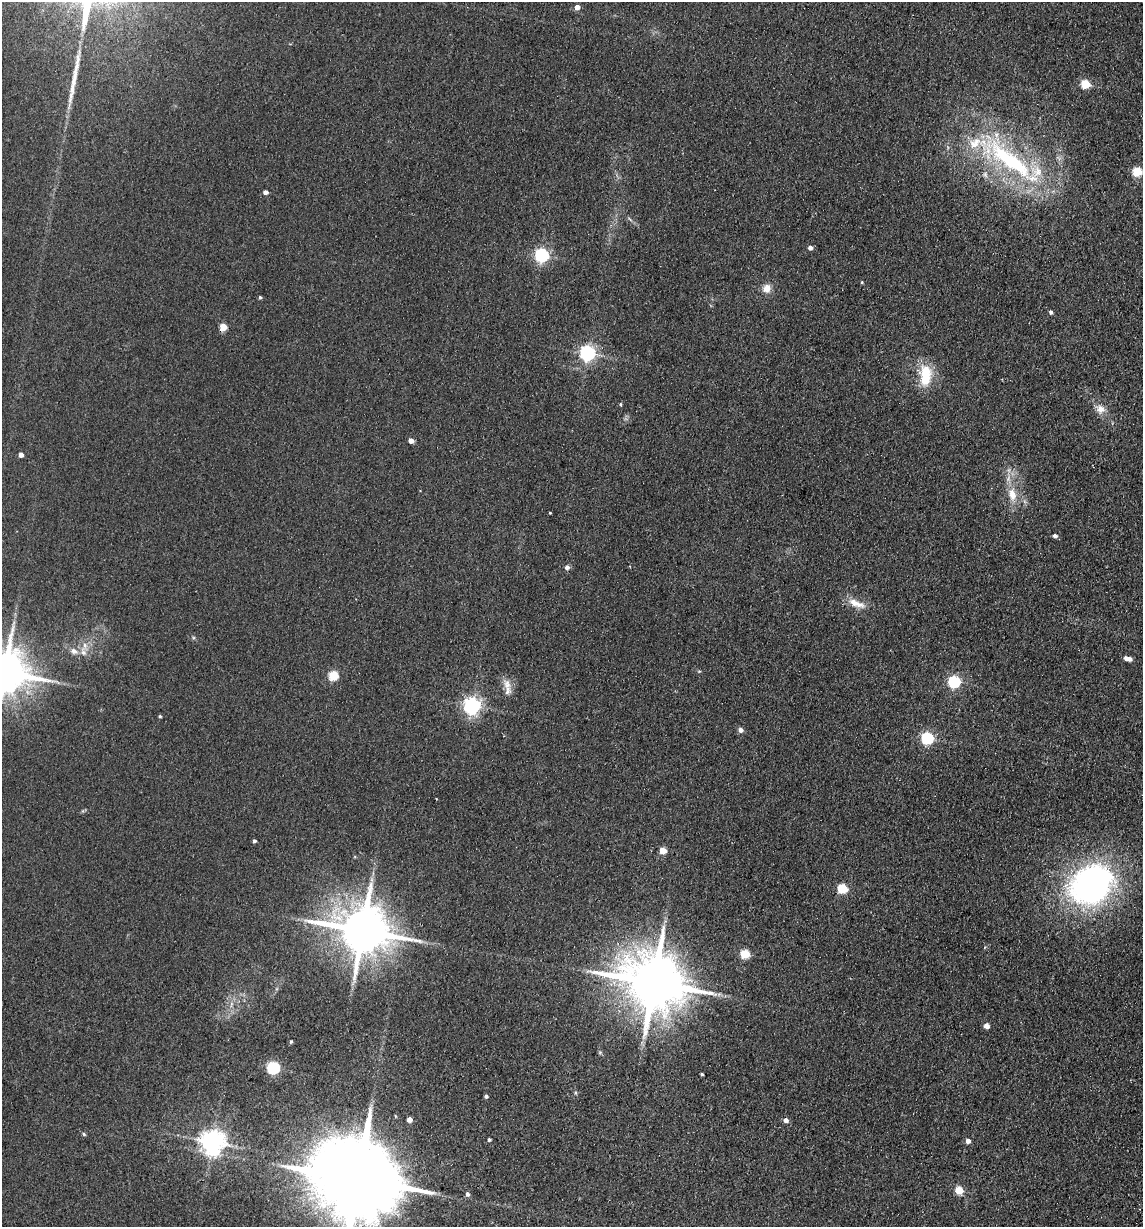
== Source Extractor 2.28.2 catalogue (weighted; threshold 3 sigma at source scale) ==
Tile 6 of 4 x 4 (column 2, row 2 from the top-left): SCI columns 1318-2458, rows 2463-3687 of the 5033 x 4924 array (HDU 1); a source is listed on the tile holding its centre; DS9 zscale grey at full resolution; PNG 1145 x 1229 px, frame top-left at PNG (2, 2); no overlay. Shown black and unused: <1% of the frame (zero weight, under 2 of 3 exposures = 3% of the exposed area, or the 3 px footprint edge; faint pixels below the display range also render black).
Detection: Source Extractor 2.28.2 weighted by HDU 2 'WHT'; one run over the whole footprint, this tile lists its part. Background 0.132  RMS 0.012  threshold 0.0555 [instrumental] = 3 sigma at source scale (4.5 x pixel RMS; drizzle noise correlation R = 1.50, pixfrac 1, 0.05/0.05 arcsec/px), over >= 5 px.
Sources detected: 63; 2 inside a brighter object's white glare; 1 long thin detection or spike segment (spike, bleed or trail) — not listed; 2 inside a brighter listed object's ellipse — not listed separately; the other 58 listed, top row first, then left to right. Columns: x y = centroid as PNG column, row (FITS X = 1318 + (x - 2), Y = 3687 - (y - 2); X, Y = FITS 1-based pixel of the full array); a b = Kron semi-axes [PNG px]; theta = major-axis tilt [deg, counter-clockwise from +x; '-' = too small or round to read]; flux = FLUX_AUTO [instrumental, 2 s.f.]
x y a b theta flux
577 7 5 5 - 8.3
1085 84 5 5 - 53
1014 163 100 24 -33 190
1137 171 5 5 - 60
985 174 8 6 -74 3.8
265 192 4 4 - 5.8
629 219 10 3 -40 2.3
810 248 4 4 - 5
542 255 6 6 - 240
862 282 4 3 - 1.4
766 288 11 9 52 11
260 297 4 3 - 1.9
1051 312 4 4 - 3.7
223 327 5 5 - 29
587 353 6 6 - 370
925 374 30 17 -78 34
620 404 4 4 - 1.5
1100 409 14 12 -42 11
411 441 5 4 - 8.5
21 455 4 4 - 6.8
1012 494 19 11 -79 20
550 513 3 3 - 1
1055 536 5 4 - 3.9
567 567 6 5 - 4.5
856 603 27 9 -20 16
85 646 12 6 -78 7.1
74 651 12 8 -30 7.7
1127 658 8 4 -14 9.2
5 672 14 12 -5 4900
333 675 5 5 - 69
954 681 6 6 - 160
507 684 17 10 -75 12
472 706 6 6 - 480
160 716 4 3 - 1.6
740 730 6 5 - 5.1
927 738 6 6 - 160
254 841 4 3 - 2.6
663 851 5 5 - 22
1091 885 48 39 30 370
842 888 6 5 - 60
362 930 16 13 -13 6900
745 954 5 5 - 57
654 982 19 15 -18 9600
231 1004 7 4 72 3
986 1026 5 5 - 7.6
291 1041 5 4 - 1.7
273 1068 6 5 - 190
702 1074 3 3 - 1.6
486 1096 4 3 - 3
409 1119 4 4 - 8.7
786 1120 5 5 - 6.3
84 1134 6 4 -30 1.9
489 1139 3 3 - 2.1
968 1141 5 4 - 6.6
212 1142 8 8 - 1200
357 1179 30 19 -14 25000
959 1190 5 5 - 40
467 1194 5 4 - 3.8
Isophote crosses this tile's border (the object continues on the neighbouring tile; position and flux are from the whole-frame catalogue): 2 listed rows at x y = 5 672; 357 1179